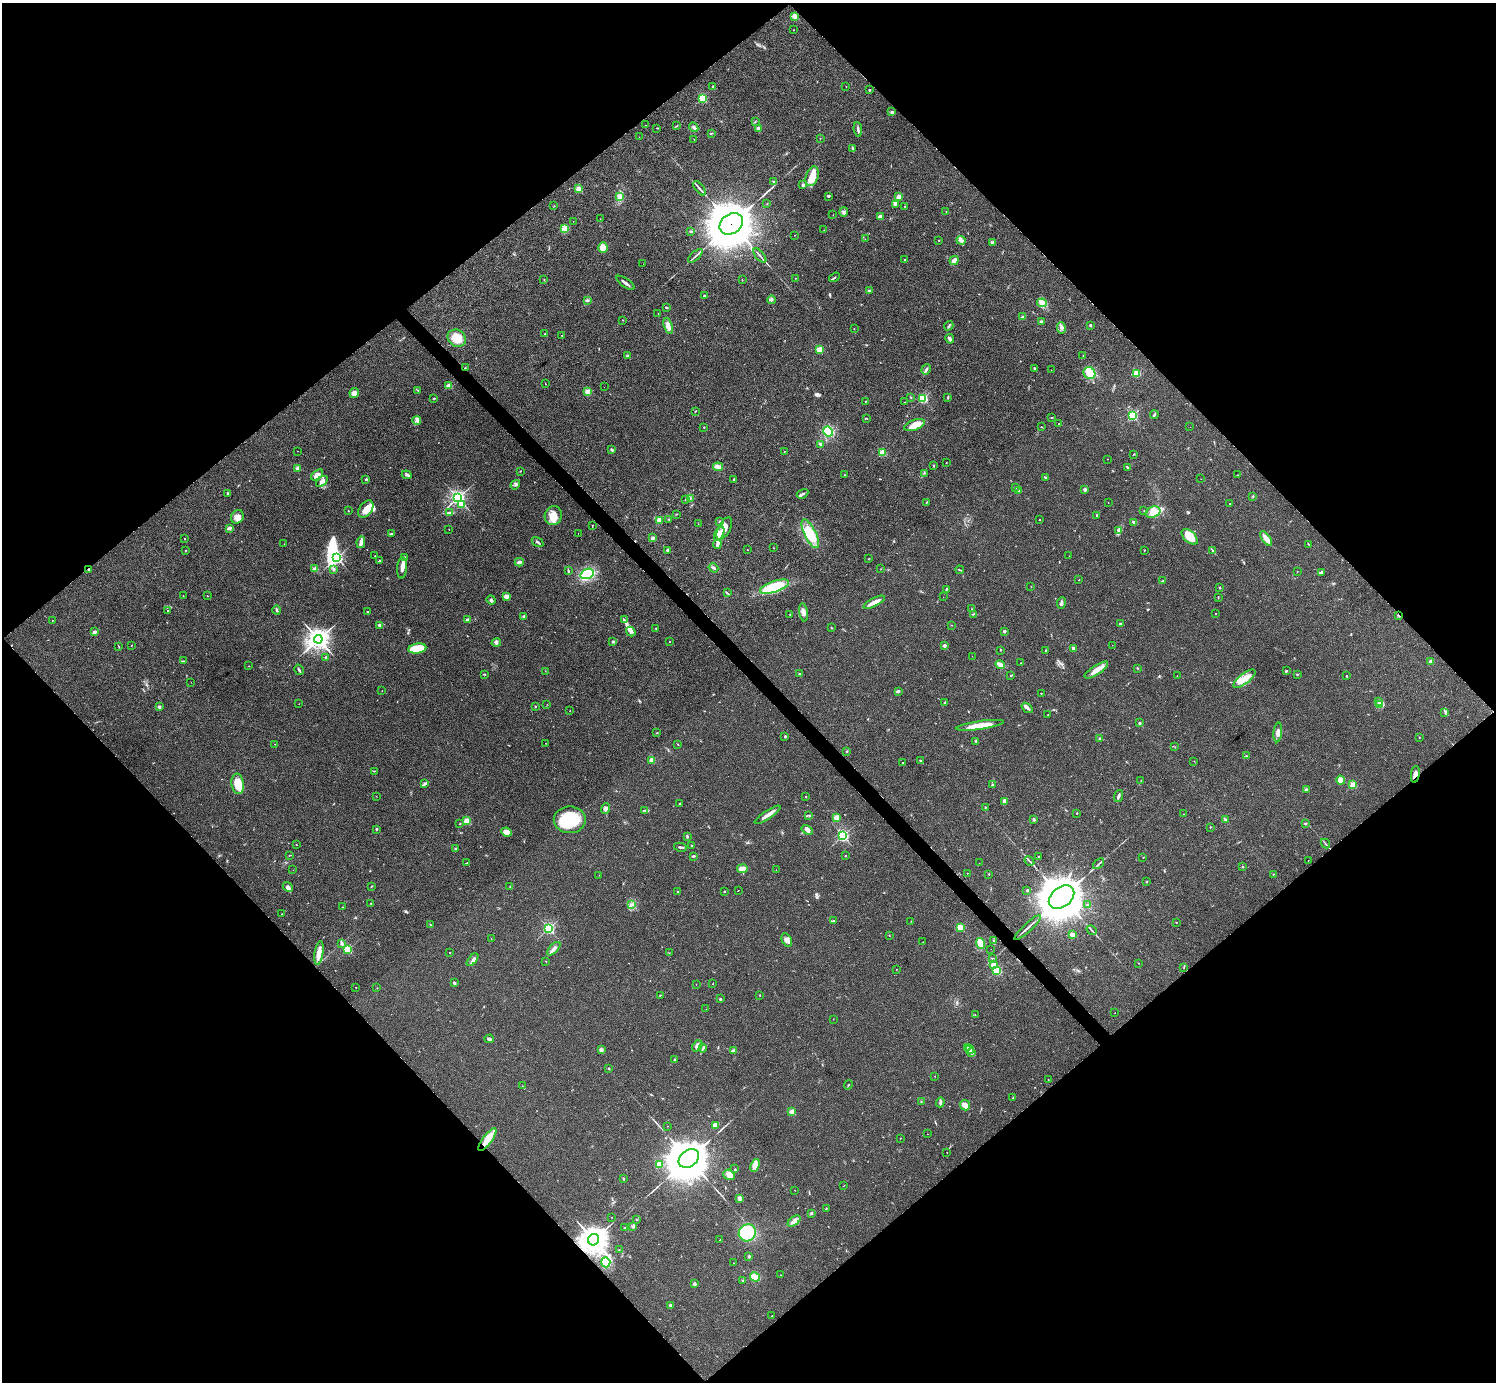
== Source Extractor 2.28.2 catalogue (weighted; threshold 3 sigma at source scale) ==
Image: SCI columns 1-5973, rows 157-5675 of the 5974 x 5972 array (HDU 1 of 3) = the unmasked area's bounding box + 8 px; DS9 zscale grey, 4 x 4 block average (1 PNG px = mean of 4 x 4 image px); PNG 1498 x 1384 px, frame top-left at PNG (2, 3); each listed source drawn as its Kron ellipse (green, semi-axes under 4 px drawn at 4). Shown black and unused: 51% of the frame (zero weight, under 2 of 3 exposures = <1% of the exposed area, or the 3 px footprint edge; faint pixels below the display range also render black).
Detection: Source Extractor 2.28.2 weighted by HDU 2 'WHT'. Background 0.0473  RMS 0.0066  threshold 0.0298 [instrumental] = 3 sigma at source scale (4.5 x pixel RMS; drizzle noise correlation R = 1.50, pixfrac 1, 0.05/0.05 arcsec/px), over >= 5 px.
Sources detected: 510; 2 inside a brighter object's white glare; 1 cosmic-ray / hot-pixel residue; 1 long thin detection or spike segment (spike, bleed or trail) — neither listed nor drawn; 9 coinciding with a brighter row at this scale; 27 inside a brighter listed object's ellipse — not listed separately; the other 470 listed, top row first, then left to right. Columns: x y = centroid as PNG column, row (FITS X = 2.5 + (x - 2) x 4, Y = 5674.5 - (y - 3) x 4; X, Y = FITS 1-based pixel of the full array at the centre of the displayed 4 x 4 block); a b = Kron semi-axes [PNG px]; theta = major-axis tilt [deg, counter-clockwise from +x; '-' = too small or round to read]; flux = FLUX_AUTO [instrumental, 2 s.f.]
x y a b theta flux
795 16 2 2 - 140
793 30 2 2 - 1.4
712 86 3 2 - 2.2
846 87 2 2 - 1.1
869 90 2 2 - 11
702 98 2 2 - 320
892 112 2 2 - 29
755 122 3 2 - 2.6
646 125 2 2 - 0.54
677 126 3 2 - 2
694 127 5 2 - 7.3
657 128 3 2 - 1.9
758 128 2 2 - 48
858 129 7 2 -84 8
712 133 2 2 - 1.9
639 137 2 2 - 0.7
694 139 2 2 - 1.2
820 139 2 2 - 1.5
852 148 3 2 - 3.4
812 176 10 6 71 41
773 181 2 2 - 1.6
803 185 3 2 - 6.5
700 188 8 2 -52 9.1
578 189 2 2 - 150
828 196 3 2 - 4
620 197 3 3 - 8.1
899 197 4 3 - 19
767 204 2 2 - 1.6
895 205 2 2 - 2.1
554 206 2 2 - 1.2
905 206 2 2 - 1.9
946 211 2 2 - 1.1
844 212 5 4 - 8
833 215 2 2 - 0.78
880 217 2 2 - 66
600 219 2 2 - 0.75
573 221 2 2 - 0.96
731 224 12 9 36 21000
564 228 3 2 - 6.7
824 230 2 2 - 0.98
691 231 2 2 - 2.1
794 235 2 2 - 1.4
865 239 2 2 - 1
939 240 2 2 - 1.6
961 240 5 3 - 15
992 242 3 2 - 4.3
603 247 5 4 - 35
695 256 9 2 42 9.6
760 256 8 2 -50 7.6
905 260 2 2 - 5.4
954 261 5 3 - 19
643 264 2 2 - 0.59
834 277 6 2 35 4.3
796 278 2 2 - 0.94
544 280 2 2 - 1.8
742 280 2 2 - 1.4
625 283 10 2 -36 14
869 291 2 2 - 11
704 296 2 2 - 11
587 300 3 2 - 4.4
771 300 4 2 - 5.6
1042 303 5 4 - 15
666 308 3 2 - 3.9
658 313 2 2 - 1.1
1023 317 3 2 - 9.4
623 320 2 2 - 1.5
1041 322 3 2 - 4.5
1090 325 3 2 - 3.4
668 326 8 4 -73 24
949 326 5 2 - 5.2
1061 328 6 3 -86 9
854 329 2 2 - 1.6
545 334 2 2 - 1.4
562 335 2 2 - 1.9
457 338 10 8 -34 76
950 339 5 3 - 9.8
819 349 2 2 - 180
1083 355 2 2 - 0.71
627 356 3 2 - 3.1
465 368 2 2 - 2.6
1034 368 2 2 - 3
926 369 5 2 - 6.7
1051 370 2 2 - 1.2
1089 373 6 5 - 72
1137 373 2 2 - 210
545 384 2 2 - 0.95
449 386 2 2 - 100
604 387 2 2 - 0.56
418 390 2 2 - 2.1
588 392 2 2 - 150
354 393 5 4 - 22
911 397 2 2 - 2.2
923 398 2 2 - 410
947 398 3 2 - 2
434 399 3 2 - 4
865 401 2 2 - 2
904 402 2 2 - 1.1
695 411 3 2 - 1.7
1154 415 4 2 - 5.1
1132 416 2 2 - 450
1052 417 3 2 - 1.8
867 418 2 2 - 2.1
417 421 4 3 - 11
1059 423 2 2 - 1.3
914 425 11 5 20 52
704 427 2 2 - 2.9
1041 427 2 2 - 1.5
1190 427 2 2 - 0.68
828 431 5 4 - 120
820 445 2 2 - 11
612 450 4 2 - 5.1
298 451 2 2 - 0.95
785 451 2 2 - 1.1
882 453 2 2 - 190
1134 454 2 2 - 2
1107 459 2 2 - 1.9
946 462 2 2 - 1.2
933 466 2 2 - 9.9
718 467 5 2 - 25
1127 467 4 2 - 3
298 468 4 3 - 11
520 471 2 2 - 1.4
925 473 2 2 - 1.4
317 475 7 3 39 22
407 475 5 2 - 6.8
845 475 2 2 - 1.5
1238 475 2 2 - 1.5
1045 477 3 2 - 3
366 479 2 2 - 13
734 479 3 2 - 5.8
1201 479 2 2 - 0.46
322 481 7 3 43 22
515 485 5 3 - 6.6
1015 488 2 2 - 1.1
1085 489 2 2 - 38
1018 491 3 2 - 4
227 493 3 2 - 3.5
802 494 6 2 30 7.2
1253 496 2 2 - 3.3
458 498 3 3 - 1000
690 498 3 2 - 5
685 499 2 2 - 1.4
926 502 2 2 - 2
1108 503 2 2 - 1.7
461 504 2 2 - 100
1230 504 2 2 - 1.8
366 509 9 6 54 33
348 511 2 2 - 1.7
1144 511 2 2 - 2
1153 512 7 5 20 35
449 513 2 2 - 2.5
677 514 2 2 - 1.8
1097 515 3 2 - 3.3
553 516 9 8 - 57
237 517 7 6 - 20
669 519 2 2 - 2.1
1040 519 2 2 - 4.9
659 520 4 3 - 18
720 521 3 2 - 3.9
1134 522 3 2 - 4.8
698 524 2 2 - 0.75
592 525 2 2 - 1.7
229 528 2 2 - 46
724 528 12 6 61 39
449 529 2 2 - 1.5
1119 531 4 3 - 7.6
578 533 2 2 - 1.3
391 534 3 2 - 3.4
719 534 8 3 62 53
810 534 16 6 -64 110
1190 537 10 5 -43 66
652 538 3 3 - 9.8
184 539 2 2 - 2.8
1266 539 8 3 -55 37
361 542 6 2 78 29
537 542 6 2 -32 5.4
284 544 2 2 - 1.5
717 544 5 3 - 8.9
1308 544 2 2 - 1.8
773 548 2 2 - 1
185 550 2 2 - 2.6
667 550 3 2 - 6.3
747 550 2 2 - 1.2
1144 550 2 2 - 2.3
1213 551 4 2 - 6.6
375 556 2 2 - 1.6
1069 556 2 2 - 0.6
337 558 2 2 - 710
405 558 4 3 - 7.6
868 559 2 2 - 1.1
379 561 2 2 - 3
519 562 4 3 - 11
402 568 11 5 86 22
713 568 5 2 - 6.7
315 569 2 2 - 88
333 569 3 2 - 4.8
881 569 2 2 - 0.9
88 570 3 2 - 2.7
960 570 4 2 - 3.2
568 571 3 2 - 3.7
1297 571 2 2 - 1.3
1321 572 4 2 - 9.6
587 574 7 5 23 160
1079 580 2 2 - 1.4
1163 581 3 2 - 4.6
1031 586 2 2 - 1.2
774 587 15 5 19 140
1220 588 3 2 - 2.9
946 589 4 2 - 3.5
727 593 3 2 - 3.8
183 596 2 2 - 1
207 596 2 2 - 1.3
506 596 4 3 - 17
943 597 2 2 - 0.77
1218 597 2 2 - 1.6
491 600 5 3 - 7
874 602 12 3 27 33
1061 603 6 2 83 11
972 609 2 2 - 2
277 610 4 2 - 5.6
168 611 2 2 - 94
367 612 2 2 - 4.5
803 612 9 3 -83 15
790 614 2 2 - 1.1
973 614 3 2 - 2.3
1215 614 2 2 - 3.3
523 616 2 2 - 12
1399 616 4 2 - 8.5
52 620 2 2 - 1.1
467 620 2 2 - 37
624 620 4 2 - 5.5
1120 624 2 2 - 9.6
380 625 2 2 - 44
951 625 2 2 - 1.5
656 628 2 2 - 1.9
832 628 2 2 - 1.5
631 631 5 2 - 7.5
1004 631 2 2 - 25
94 632 3 3 - 9.7
318 639 4 4 - 2900
613 641 2 2 - 25
669 641 2 2 - 3.2
496 643 5 3 - 7.3
131 645 2 2 - 2.5
944 645 2 2 - 39
1112 645 2 2 - 1.1
119 646 2 2 - 1.3
417 648 9 5 9 110
1073 648 3 3 - 5.9
1000 650 2 2 - 1.6
1045 650 2 2 - 7.1
972 656 2 2 - 0.82
325 658 3 2 - 3.6
183 661 4 2 - 3
1430 662 2 2 - 63
1021 663 2 2 - 1.1
1000 665 5 2 - 44
249 666 2 2 - 2.2
1137 668 2 2 - 3
299 670 5 2 - 7.7
1096 670 14 4 33 33
545 671 2 2 - 1.1
1286 671 2 2 - 4.2
485 674 2 2 - 2.2
800 674 2 2 - 4.4
1297 674 2 2 - 5.6
1011 675 2 2 - 3.1
1177 676 2 2 - 0.79
1347 676 2 2 - 7.2
1244 679 13 5 38 45
191 682 2 2 - 0.71
382 691 2 2 - 0.87
898 691 3 2 - 8.5
1041 693 2 2 - 2.2
1379 701 2 2 - 2.2
945 703 3 2 - 5.5
299 704 2 2 - 0.73
547 704 2 2 - 0.76
1380 705 4 3 - 11
535 706 2 2 - 1.5
159 707 4 3 - 6.2
1027 708 6 3 -36 9.2
570 711 2 2 - 0.83
1445 713 2 2 - 1.6
1048 715 2 2 - 0.96
1139 723 2 2 - 19
980 725 24 4 8 67
1278 732 10 3 84 20
657 733 3 2 - 2.5
785 736 2 2 - 5.1
1419 737 2 2 - 1.5
1099 738 2 2 - 17
976 741 2 2 - 2.8
545 743 2 2 - 0.7
275 744 2 2 - 1.1
678 744 2 2 - 1.9
1175 747 2 2 - 0.89
847 751 3 2 - 2.6
1246 756 2 2 - 5.8
652 760 4 3 - 15
920 760 3 2 - 3.3
1194 761 2 2 - 1.1
903 763 2 2 - 1.8
374 771 2 2 - 1.6
1415 774 8 3 81 17
1141 780 2 2 - 0.92
1341 780 4 4 - 34
238 784 10 6 -83 77
425 784 3 3 - 4.8
992 785 2 2 - 2.5
1353 785 2 2 - 190
1306 790 2 2 - 33
376 796 2 2 - 0.79
1118 796 6 2 71 11
805 797 2 2 - 6.9
1004 802 4 3 - 14
680 803 2 2 - 2.1
985 807 2 2 - 6.3
605 809 6 3 77 9.9
644 810 2 2 - 2.7
1077 813 2 2 - 7.1
1183 814 2 2 - 0.83
768 815 15 2 34 25
809 815 3 2 - 2.1
836 818 2 2 - 170
570 820 16 13 0 190
1034 820 2 2 - 6.6
1225 820 3 2 - 4.3
467 821 2 2 - 140
460 824 2 2 - 2.2
1305 824 2 2 - 13
1210 827 2 2 - 6
377 829 2 2 - 15
807 830 6 3 -33 12
507 832 5 3 - 42
687 836 3 2 - 5.8
843 836 2 2 - 790
1325 844 5 2 - 4.1
296 845 2 2 - 1.7
691 846 2 2 - 2.3
680 847 6 2 -12 7
455 848 2 2 - 5
289 855 2 2 - 1
693 856 4 2 - 5.3
845 856 2 2 - 5.4
1038 857 2 2 - 2.4
1143 857 2 2 - 1.6
1029 861 5 2 - 4.6
1308 861 2 2 - 0.65
467 863 3 2 - 3.3
979 863 2 2 - 0.63
1099 864 6 2 42 7.5
1243 867 2 2 - 9.6
742 869 5 3 - 31
293 870 2 2 - 0.93
776 870 2 2 - 1.6
967 873 2 2 - 1.3
989 874 2 2 - 2.2
1273 874 2 2 - 1.4
599 875 2 2 - 0.81
1147 881 3 2 - 1.9
371 886 3 2 - 2.4
288 887 5 4 - 13
510 887 2 2 - 1.5
738 890 2 2 - 6
1027 890 2 2 - 2.9
724 891 2 2 - 12
678 892 2 2 - 7.5
1061 897 14 10 38 18000
371 903 2 2 - 1.8
632 904 4 2 - 6.5
1087 905 2 2 - 2.2
342 907 2 2 - 1
282 914 2 2 - 1.1
833 920 2 2 - 2.7
911 921 2 2 - 0.95
1176 923 2 2 - 1.4
430 925 2 2 - 1.9
960 927 2 2 - 200
1028 927 17 2 42 13
549 928 2 2 - 630
1092 930 5 2 - 5.8
889 935 2 2 - 1.4
1072 935 4 3 - 17
491 939 2 2 - 0.77
787 940 7 4 -61 19
994 941 3 2 - 4.2
923 942 2 2 - 1.5
342 943 4 2 - 5.2
981 943 5 4 - 41
348 949 2 2 - 330
554 949 8 2 47 19
991 949 2 2 - 0.67
450 952 2 2 - 1.5
319 953 12 4 81 38
669 953 2 2 - 1.2
993 959 2 2 - 2.1
472 960 7 3 51 12
546 961 2 2 - 1.6
1138 963 2 2 - 0.97
993 964 2 2 - 83
1184 968 2 2 - 1.2
896 969 2 2 - 2
997 971 2 2 - 400
454 983 3 3 - 5.6
713 983 2 2 - 1.1
696 984 2 2 - 1.1
356 987 2 2 - 3.1
377 988 2 2 - 1.4
660 995 2 2 - 2
760 995 2 2 - 1.6
720 999 2 2 - 15
706 1009 2 2 - 0.72
1115 1013 2 2 - 1.4
975 1015 2 2 - 1.5
833 1019 2 2 - 1
489 1039 5 3 - 6.6
697 1046 6 3 50 14
968 1047 3 2 - 4.5
703 1048 4 2 - 5.4
601 1050 2 2 - 3.1
733 1050 3 2 - 4.7
970 1050 4 2 - 7.7
971 1053 3 2 - 3.5
674 1059 3 2 - 3.5
609 1068 2 2 - 1.9
935 1076 2 2 - 0.92
1048 1080 2 2 - 2.8
848 1085 5 2 - 2.6
522 1086 2 2 - 0.95
1013 1098 2 2 - 1.7
921 1102 2 2 - 1.2
940 1102 5 3 - 9.1
965 1105 5 4 - 24
792 1111 2 2 - 110
715 1125 3 3 - 22
667 1126 2 2 - 0.85
927 1134 2 2 - 1.3
900 1138 2 2 - 2.3
487 1140 13 4 53 54
947 1152 2 2 - 0.97
689 1158 11 8 38 16000
659 1164 2 2 - 150
755 1165 7 4 68 31
735 1169 2 2 - 1.6
729 1175 6 5 - 21
623 1179 2 2 - 4.1
844 1186 3 2 - 1.2
795 1190 2 2 - 1.6
740 1198 3 2 - 21
826 1209 2 2 - 2.3
811 1213 2 2 - 4
612 1217 2 2 - 2.6
637 1220 2 2 - 1.4
794 1221 7 4 37 22
633 1226 4 2 - 8.5
625 1228 2 2 - 3
747 1233 9 8 - 140
594 1240 6 5 - 4000
720 1240 2 2 - 1.3
619 1250 2 2 - 1.1
749 1256 2 2 - 6
606 1262 5 4 - 22
733 1263 2 2 - 0.78
780 1275 2 2 - 2.2
755 1277 5 3 - 61
742 1281 2 2 - 2.4
694 1284 2 2 - 37
670 1306 4 3 - 5.3
772 1316 2 2 - 7.9
Overlapping masked pixels (flux is a lower limit): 7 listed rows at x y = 731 224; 465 368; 88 570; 1399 616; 1415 774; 487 1140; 594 1240
Diffuse or blended objects may show on this block-average render without a row.